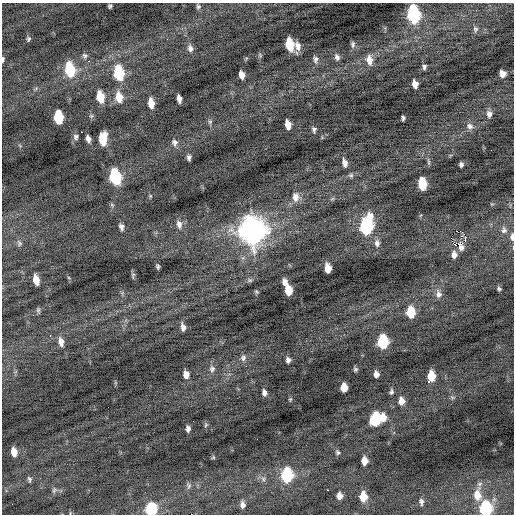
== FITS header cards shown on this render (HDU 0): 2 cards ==
NAXIS1  =                  512 / Axis length
NAXIS2  =                  512 / Axis length

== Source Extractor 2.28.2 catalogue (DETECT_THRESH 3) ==
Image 512 x 512 px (HDU 0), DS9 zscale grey, 1 PNG px = 1 image px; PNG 516 x 516 px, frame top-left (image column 1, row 512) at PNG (2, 3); no overlay
Background -0.0666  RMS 0.81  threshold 2.42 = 3 sigma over >= 5 px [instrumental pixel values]
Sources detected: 114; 2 with non-positive FLUX_AUTO (blend fragments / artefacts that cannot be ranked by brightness) are not listed; the other 112 listed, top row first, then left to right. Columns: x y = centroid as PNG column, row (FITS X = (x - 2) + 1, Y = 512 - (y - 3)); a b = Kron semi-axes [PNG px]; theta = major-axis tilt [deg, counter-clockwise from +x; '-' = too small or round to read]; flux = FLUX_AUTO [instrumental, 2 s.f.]
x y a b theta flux
110 6 4 3 - 93
198 6 6 6 - 100
413 14 11 7 -81 7200
475 29 8 7 - 140
28 39 6 5 - 100
167 39 2 2 - 31
353 44 9 5 -86 150
289 45 10 6 -75 1900
298 46 11 6 -83 340
190 48 9 7 -74 220
85 56 8 6 -56 130
337 57 10 7 -65 200
3 59 6 3 86 96
316 59 10 8 -88 200
369 60 13 8 -78 450
89 61 3 2 - 220
424 67 6 4 77 130
70 70 12 8 -79 2700
119 73 11 7 -81 3100
502 74 6 6 - 300
242 75 7 5 -81 370
415 84 7 5 -76 320
100 97 10 6 -79 1200
119 97 12 8 -80 700
179 99 7 4 -79 290
151 103 9 5 -82 610
489 114 9 7 -80 230
91 116 6 5 - 92
58 117 10 6 -83 2600
403 118 4 3 - 110
210 122 7 5 67 110
288 124 8 5 -78 490
470 126 10 8 -46 230
314 130 7 5 89 120
81 132 2 2 - 320
76 137 8 7 - 150
88 139 6 4 -74 230
103 139 11 6 88 1200
174 143 10 8 -76 210
189 157 5 4 - 140
429 162 9 4 -79 96
345 163 8 5 -80 260
461 164 5 4 - 130
351 175 7 5 -1 110
115 177 11 7 -78 4100
422 184 9 6 -86 1600
150 196 5 3 - 56
296 197 13 9 -90 400
179 224 12 7 -79 270
366 226 13 8 78 6400
121 227 7 5 -71 190
504 230 10 8 -79 220
252 231 13 11 -82 46000
512 237 10 5 -88 190
451 238 2 2 - 270
452 241 4 4 - 74
19 243 9 6 -63 150
377 243 10 7 -80 220
455 244 3 3 - 87
461 244 3 3 - 190
461 247 8 7 - 190
454 255 8 6 86 250
158 266 5 3 - 87
328 268 8 5 -82 610
133 275 9 4 90 93
36 280 9 5 -77 560
250 280 6 5 - 90
285 282 6 5 - 270
499 289 5 4 - 91
288 290 8 6 -81 970
256 291 5 3 - 64
438 294 12 8 -73 270
38 310 8 5 89 98
411 312 9 7 -87 1400
183 327 9 5 -80 250
50 335 3 2 - 66
61 342 11 7 -79 350
383 342 9 7 88 3700
243 358 9 8 - 200
288 360 5 5 - 170
212 369 10 8 87 230
355 369 6 5 - 95
186 374 7 5 -79 370
376 374 6 5 - 250
431 376 8 6 89 980
428 382 3 2 - 300
344 387 7 6 - 710
391 392 7 5 84 110
264 393 6 4 -79 200
452 397 7 4 -19 82
290 399 6 4 69 68
401 401 8 6 -83 390
376 419 11 9 26 3500
206 425 6 5 - 77
188 429 6 4 -87 190
14 452 8 5 -79 500
337 452 6 5 - 100
213 457 5 4 - 63
364 461 7 5 -90 530
287 475 10 8 87 3600
29 479 7 5 -80 100
263 479 7 6 - 150
189 486 9 6 -85 140
54 490 8 7 - 130
327 490 3 2 - 330
477 495 16 10 -87 680
339 496 6 6 - 310
363 497 9 7 -85 900
421 502 9 5 -85 160
242 505 8 6 -82 220
485 508 10 7 -88 4600
151 510 9 7 86 3100
At the frame edge (FLAGS 8, measured only in part): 4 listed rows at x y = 3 59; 512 237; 485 508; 151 510
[2 non-positive-flux detections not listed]